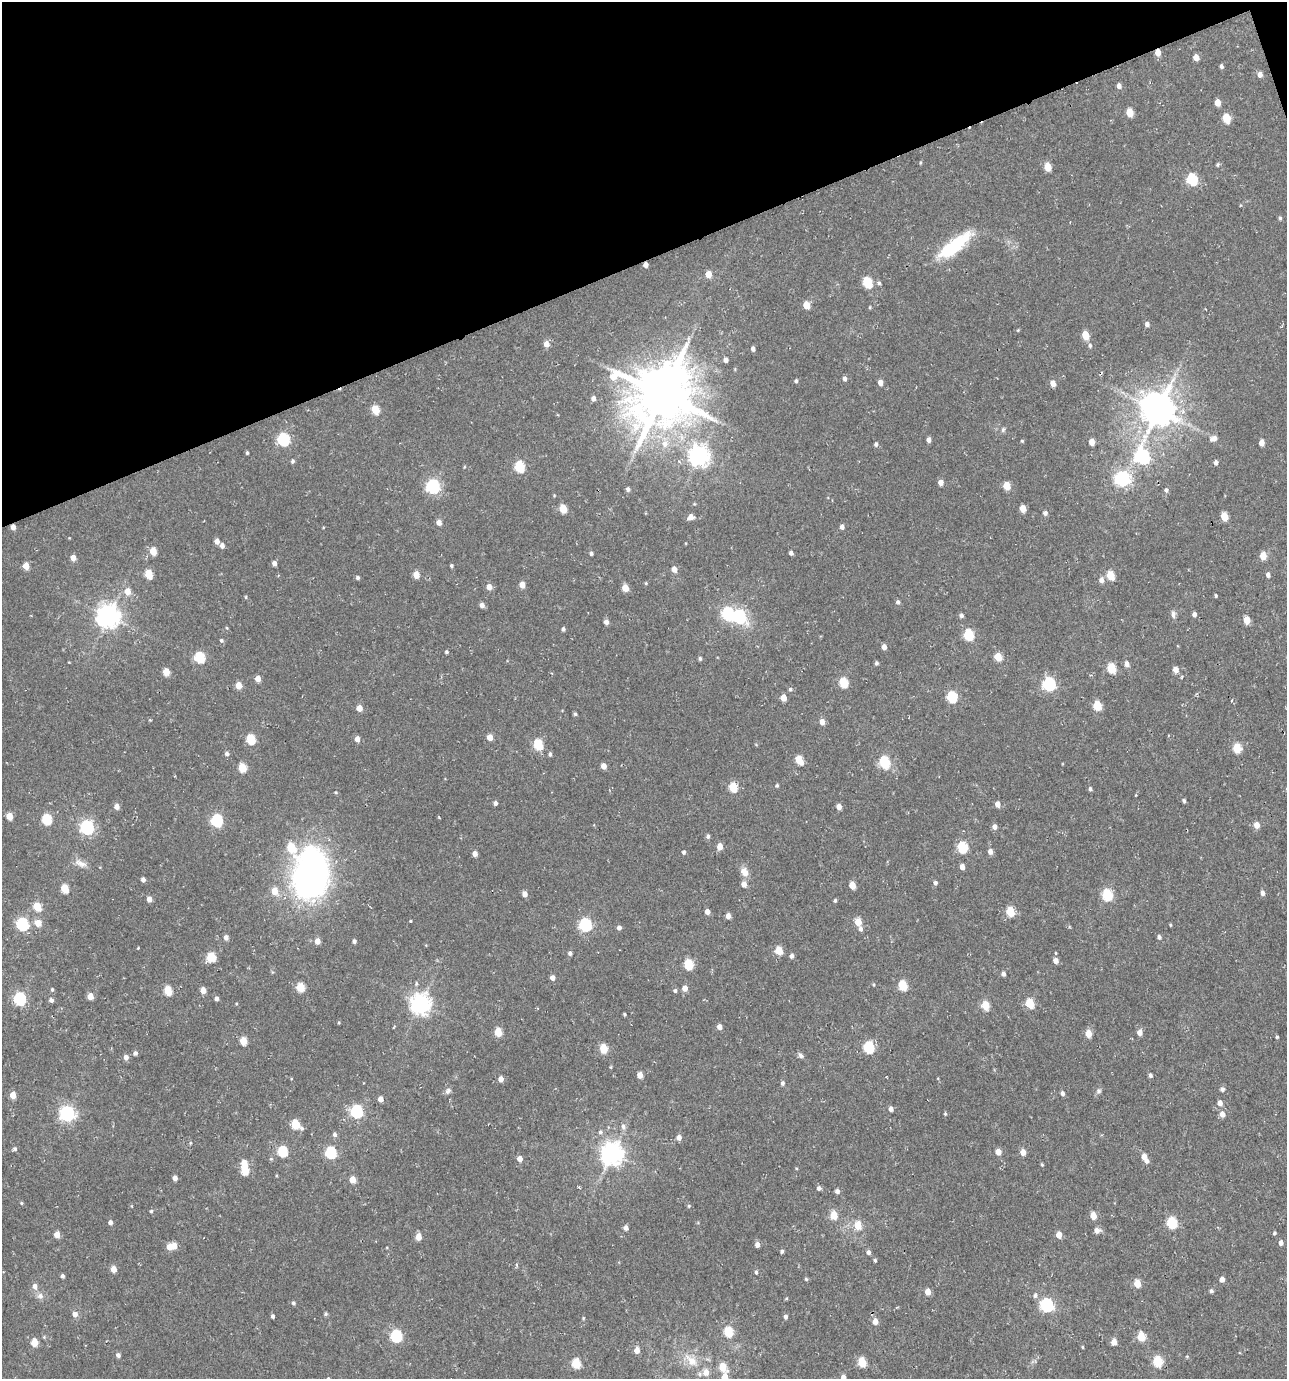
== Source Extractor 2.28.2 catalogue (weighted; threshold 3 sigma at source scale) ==
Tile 3 of 4 x 4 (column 3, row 1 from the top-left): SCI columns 2672-3956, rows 4138-5514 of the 5408 x 5588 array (HDU 1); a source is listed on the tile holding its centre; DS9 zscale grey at full resolution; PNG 1289 x 1381 px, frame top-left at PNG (2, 2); no overlay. Shown black and unused: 19% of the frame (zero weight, under 2 of 3 exposures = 3% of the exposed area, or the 3 px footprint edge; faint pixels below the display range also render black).
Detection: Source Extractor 2.28.2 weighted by HDU 2 'WHT'; one run over the whole footprint, this tile lists its part. Background 0.014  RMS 0.0038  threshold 0.017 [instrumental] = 3 sigma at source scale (4.5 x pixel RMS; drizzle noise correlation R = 1.50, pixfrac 1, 0.0396/0.0396 arcsec/px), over >= 5 px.
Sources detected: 320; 2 inside a brighter object's white glare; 2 cosmic-ray / hot-pixel residue — not listed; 3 inside a brighter listed object's ellipse — not listed separately; the other 313 listed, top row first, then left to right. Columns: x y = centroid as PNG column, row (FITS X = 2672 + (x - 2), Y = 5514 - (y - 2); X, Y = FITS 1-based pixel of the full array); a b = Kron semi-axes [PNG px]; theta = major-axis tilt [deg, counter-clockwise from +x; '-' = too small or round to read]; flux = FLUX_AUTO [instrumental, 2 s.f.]
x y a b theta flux
1158 52 5 4 - 3.7
1196 57 5 4 - 3.3
1221 66 4 4 - 0.85
1260 74 5 5 - 1.8
1119 86 5 4 - 1.5
1218 103 5 4 - 4
1129 112 5 5 - 7.4
1226 118 6 5 - 12
920 163 5 4 - 0.39
1218 164 6 4 70 0.53
1048 167 5 5 - 7.4
1192 179 6 5 - 29
1280 218 5 4 - 0.54
954 246 45 14 38 21
708 274 5 5 - 4.6
867 282 6 5 - 20
879 283 5 4 - 0.66
806 305 5 4 - 5.9
870 307 5 3 - 0.32
1147 324 5 5 - 1.3
1018 330 5 4 - 0.35
1085 335 5 5 - 8.4
546 344 5 5 - 2.8
1090 345 6 5 - 0.77
753 349 4 4 - 1.2
726 360 4 4 - 1.4
845 379 5 4 - 1.2
796 381 4 4 - 0.7
880 382 5 4 - 2.4
1053 383 5 5 - 2.9
662 394 19 17 29 2300
593 398 5 5 - 1.5
375 409 6 5 - 11
1158 410 10 10 - 860
1003 430 7 5 63 0.71
1213 438 8 6 18 2.1
283 439 6 6 - 47
929 440 5 4 - 1.5
1022 441 4 4 - 0.39
1092 442 5 4 - 3.4
1261 443 5 4 - 3
665 444 10 9 - 3.3
876 444 5 4 - 0.77
247 453 4 3 - 0.49
699 456 8 7 - 210
1142 457 8 6 -74 63
292 461 5 4 - 0.73
1216 463 5 4 - 1.1
519 466 6 5 - 24
464 467 4 3 - 0.31
1122 478 7 6 - 85
941 482 5 4 - 2.5
433 486 7 6 - 71
1007 486 5 5 - 7.7
628 489 5 4 - 0.98
1166 490 6 5 - 0.83
563 508 5 5 - 10
1023 508 5 4 - 4.8
1045 513 5 5 - 1.2
1224 516 5 5 - 8.3
691 517 6 5 - 2.5
439 522 5 5 - 2.2
842 527 5 5 - 1.4
217 541 5 4 - 2.1
222 546 5 4 - 1.4
153 551 5 5 - 6.6
791 553 4 4 - 1.2
591 554 4 4 - 0.74
1263 556 5 5 - 6.1
73 558 5 4 - 2.7
274 563 5 4 - 1.5
26 566 5 4 - 4.4
451 566 4 4 - 0.59
674 569 5 4 - 3
148 574 6 5 - 9.2
416 575 5 5 - 5
1110 575 6 5 - 11
1268 575 5 4 - 1.3
357 578 5 4 - 0.73
1101 580 6 5 - 1.9
646 583 4 4 - 0.38
522 585 5 4 - 3.6
489 587 6 5 - 2.4
625 588 5 4 - 5.4
127 591 6 5 - 4.3
1216 595 3 3 - 0.48
246 597 5 3 - 0.32
898 602 6 5 - 0.81
482 605 5 5 - 1.6
1173 614 11 6 -90 1.2
1194 614 4 4 - 1.3
108 616 8 8 - 270
739 616 7 6 - 55
961 616 5 5 - 0.99
1247 620 5 4 - 6.6
606 622 5 5 - 1.6
563 629 4 3 - 0.98
969 635 6 5 - 23
221 640 5 4 - 0.67
884 647 5 4 - 2.3
446 652 4 4 - 0.61
199 657 6 5 - 26
998 657 5 5 - 8.5
700 658 5 4 - 0.65
876 663 4 4 - 0.73
1127 664 6 5 - 2
1111 668 6 5 - 16
1175 670 5 5 - 3.1
166 672 5 4 - 6
258 679 5 4 - 3.1
843 683 6 5 - 19
1049 684 6 6 - 56
238 685 5 5 - 4.7
790 689 4 4 - 0.56
952 697 6 5 - 27
783 698 5 4 - 5.3
1097 706 6 5 - 12
359 708 5 4 - 4
575 714 4 4 - 0.63
822 722 5 5 - 2.7
490 737 5 5 - 3.5
251 739 6 5 - 15
357 739 5 4 - 2.5
538 744 6 5 - 20
1237 748 6 5 - 13
227 754 5 5 - 1
550 754 5 4 - 0.8
799 760 6 5 - 11
884 762 6 5 - 24
604 766 5 4 - 2.6
242 767 5 5 - 11
777 785 4 4 - 0.57
733 787 6 5 - 15
1090 789 5 4 - 0.78
336 792 5 4 - 0.4
1184 801 4 3 - 0.7
495 803 5 4 - 1.1
997 804 5 4 - 2.4
117 806 5 5 - 2.3
839 807 5 4 - 2.6
9 816 5 4 - 5.2
47 819 6 5 - 20
217 820 6 5 - 41
1257 825 5 5 - 3.2
87 827 6 6 - 68
994 827 5 5 - 1.6
708 836 5 4 - 0.92
720 846 5 5 - 3.6
962 847 6 5 - 26
684 852 5 4 - 0.75
990 852 5 4 - 1.9
475 854 4 4 - 2.3
81 863 18 8 -22 2.6
962 867 5 4 - 2.8
744 872 11 8 -64 3.1
310 875 48 33 83 140
143 879 4 4 - 1.3
935 883 5 4 - 0.99
744 884 6 5 - 2.4
852 885 5 4 - 5.6
65 889 6 5 - 11
274 891 6 5 - 6.3
1263 893 5 4 - 1.6
525 894 5 4 - 2.3
1107 895 6 5 - 28
149 899 5 4 - 2.2
835 900 4 3 - 0.59
37 907 5 5 - 10
707 911 4 4 - 2.1
1010 912 6 5 - 15
728 916 5 4 - 2.1
410 921 3 3 - 0.34
858 922 5 4 - 6.9
38 923 6 6 - 4.3
22 924 6 6 - 46
585 925 6 6 - 50
1170 925 3 3 - 0.35
619 928 4 4 - 1.4
861 929 6 5 - 1.1
226 937 5 4 - 1.7
1159 937 5 4 - 1
317 941 5 4 - 3.1
354 941 4 4 - 1
138 948 3 3 - 0.25
779 950 5 5 - 7.7
570 953 5 4 - 1
791 956 5 4 - 1.3
211 957 5 5 - 15
1056 961 5 5 - 2.3
688 964 6 5 - 18
1003 974 5 4 - 1.1
552 978 5 4 - 1.9
416 983 5 3 - 0.55
874 985 5 3 - 0.37
903 985 6 5 - 16
300 987 5 5 - 12
685 988 5 5 - 2.6
52 990 5 4 - 0.48
203 990 5 4 - 3.3
675 990 6 5 - 0.63
168 991 5 5 - 12
90 996 5 4 - 4.8
20 998 6 6 - 49
216 998 4 4 - 1.3
51 1000 5 5 - 1.2
1030 1003 6 5 - 14
420 1004 7 7 - 210
985 1005 5 5 - 11
624 1014 3 3 - 0.47
719 1027 5 4 - 2.4
498 1032 5 5 - 9.5
1139 1032 6 5 - 2.5
1088 1033 5 4 - 6
1277 1037 5 3 - 0.44
243 1041 5 5 - 8.1
869 1047 6 5 - 27
603 1049 5 5 - 11
135 1053 5 5 - 0.93
800 1055 8 5 -50 0.96
126 1057 5 5 - 1.7
640 1075 5 4 - 3.1
1150 1075 5 4 - 0.91
501 1079 5 4 - 2.6
782 1083 5 4 - 0.87
1222 1089 5 5 - 0.97
448 1091 9 7 52 1.1
1099 1091 7 7 - 0.94
1062 1093 5 4 - 1.2
13 1095 5 4 - 4.3
380 1099 5 4 - 2.4
1220 1103 5 5 - 2.4
891 1109 5 4 - 1.7
356 1111 6 6 - 49
67 1113 7 6 - 98
945 1114 5 4 - 0.46
1222 1114 6 5 - 2.6
296 1124 7 5 -44 13
623 1126 9 6 -77 1.3
600 1132 6 6 - 0.99
335 1134 6 5 - 1
679 1137 5 5 - 1.8
190 1143 5 4 - 0.39
15 1149 5 5 - 0.77
282 1151 6 5 - 22
331 1152 6 5 - 33
998 1152 5 4 - 3.7
1023 1152 5 4 - 3.4
612 1153 8 7 - 270
1144 1156 6 5 - 2.2
520 1159 5 4 - 2.9
244 1163 5 5 - 4.2
1042 1164 5 3 - 0.42
245 1170 6 5 - 12
175 1178 4 4 - 1.9
353 1180 5 4 - 5.1
818 1188 5 4 - 1.1
837 1191 4 4 - 1.4
21 1203 4 4 - 0.39
689 1206 5 4 - 0.44
151 1211 5 4 - 0.56
833 1215 5 5 - 8.7
1093 1216 5 4 - 5.8
110 1222 4 4 - 1.3
1172 1223 6 5 - 27
858 1225 6 5 - 7.8
626 1228 4 4 - 1.8
1097 1230 7 6 - 1.8
1274 1233 4 3 - 0.64
57 1234 5 4 - 4.4
1059 1235 5 4 - 3.8
418 1237 5 4 - 4.9
1281 1243 5 4 - 1.6
757 1245 5 4 - 2.1
174 1246 5 5 - 4.2
169 1247 5 4 - 3.4
782 1251 4 4 - 0.76
868 1252 5 4 - 1.2
875 1260 4 3 - 0.58
517 1265 5 3 - 0.49
113 1269 5 4 - 3.7
756 1272 5 4 - 0.68
62 1276 5 4 - 0.79
806 1279 4 4 - 0.53
1222 1279 5 4 - 1.8
1137 1284 5 4 - 8.4
35 1286 7 6 - 1.8
1211 1291 4 4 - 0.85
928 1292 5 4 - 4.2
1035 1295 7 5 82 0.9
40 1296 9 8 - 1.6
293 1303 5 4 - 0.68
1047 1305 6 6 - 61
75 1314 5 5 - 2.1
326 1314 5 5 - 0.54
273 1316 4 3 - 0.76
785 1317 4 4 - 1
583 1318 5 3 - 0.36
875 1321 6 5 - 3
728 1332 6 5 - 18
396 1336 6 5 - 38
1141 1336 5 5 - 13
35 1342 5 5 - 7.9
1114 1342 5 4 - 4.2
1082 1347 4 3 - 0.35
637 1350 5 5 - 3.1
118 1355 5 5 - 1.2
691 1360 23 11 -44 6.1
1158 1361 6 5 - 20
862 1362 5 5 - 14
576 1363 5 5 - 16
723 1367 6 5 - 8.7
725 1377 5 4 - 5.6
843 1377 5 4 - 1.9
Overlapping masked pixels (flux is a lower limit): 1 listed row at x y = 1158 52
Isophote crosses this tile's border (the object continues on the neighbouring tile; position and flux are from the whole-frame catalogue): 2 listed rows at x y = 725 1377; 843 1377